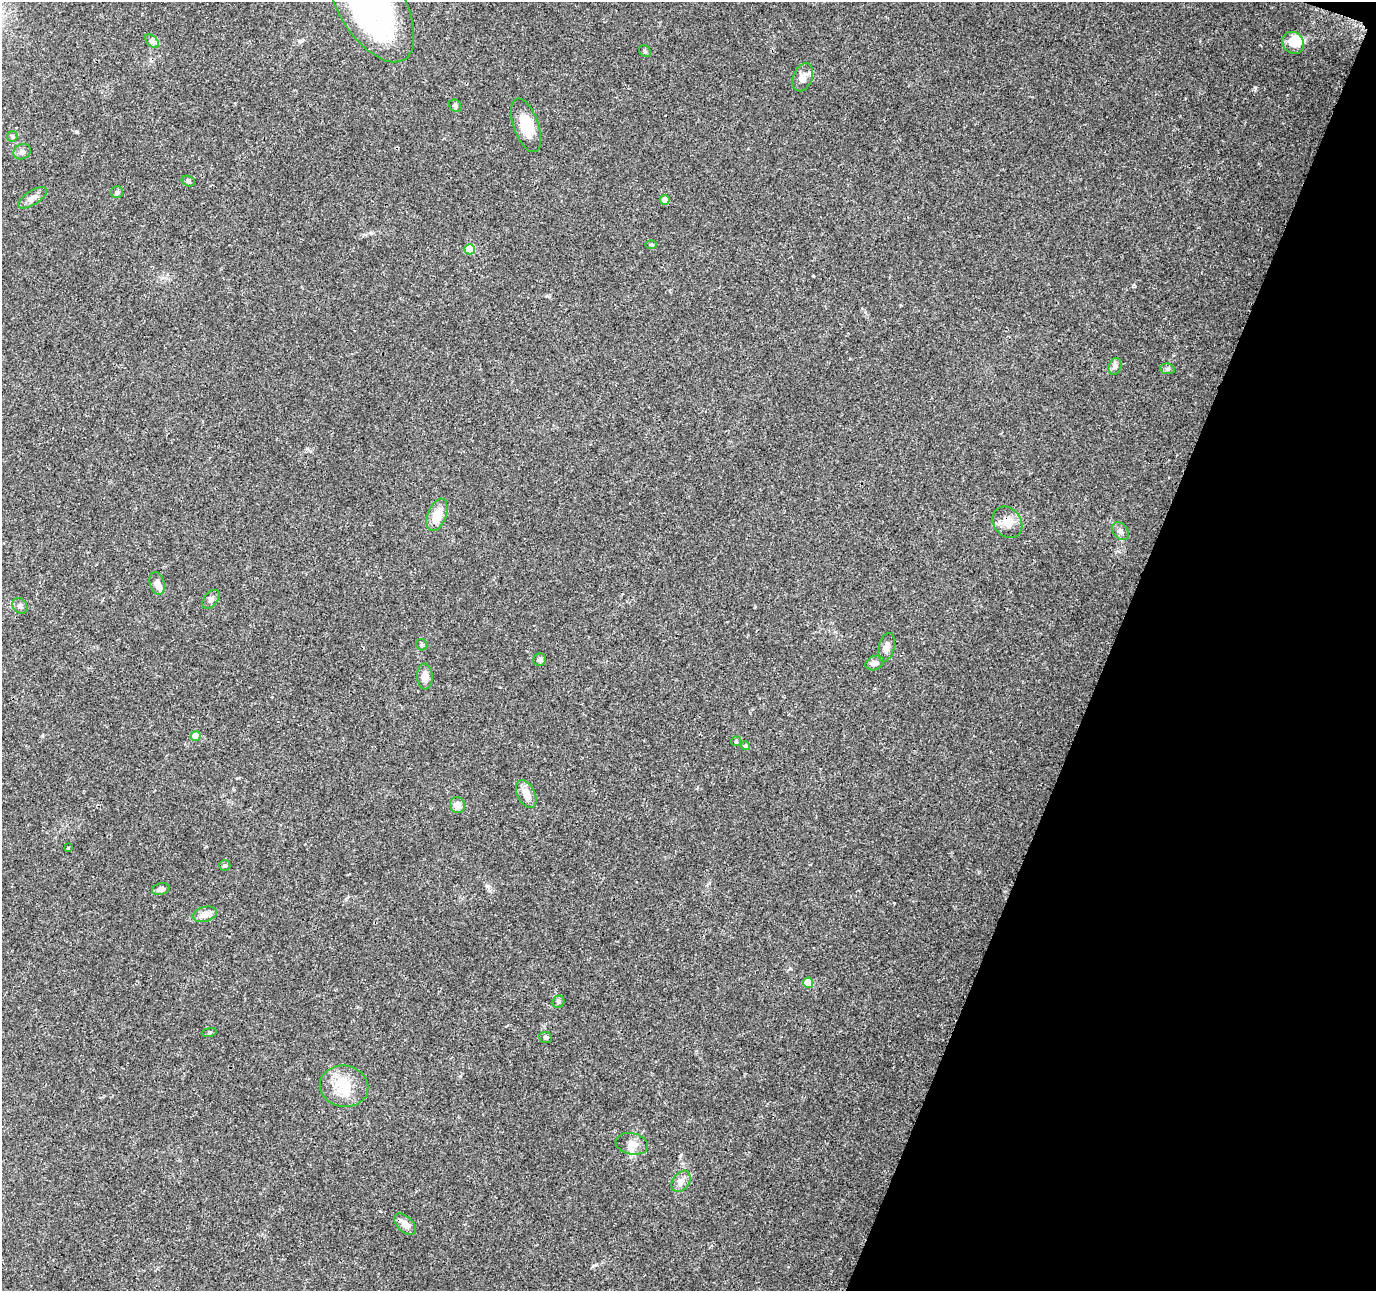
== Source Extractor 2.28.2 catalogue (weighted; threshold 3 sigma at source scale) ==
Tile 8 of 4 x 4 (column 4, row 2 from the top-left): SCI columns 4127-5500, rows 2793-4081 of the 5511 x 5649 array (HDU 1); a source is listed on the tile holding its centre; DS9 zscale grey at full resolution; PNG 1378 x 1293 px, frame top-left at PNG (2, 2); each listed source drawn as its Kron ellipse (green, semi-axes under 4 px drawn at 4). Shown black and unused: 19% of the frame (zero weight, under 3 of 4 exposures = <1% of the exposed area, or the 3 px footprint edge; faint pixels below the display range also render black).
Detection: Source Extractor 2.28.2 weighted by HDU 2 'WHT'; one run over the whole footprint, this tile lists its part. Background 0.0373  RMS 0.0036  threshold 0.0161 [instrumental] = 3 sigma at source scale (4.5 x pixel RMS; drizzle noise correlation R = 1.50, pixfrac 1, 0.0396/0.0396 arcsec/px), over >= 5 px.
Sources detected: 48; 2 inside a brighter object's white glare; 1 cosmic-ray / hot-pixel residue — neither listed nor drawn; the other 45 listed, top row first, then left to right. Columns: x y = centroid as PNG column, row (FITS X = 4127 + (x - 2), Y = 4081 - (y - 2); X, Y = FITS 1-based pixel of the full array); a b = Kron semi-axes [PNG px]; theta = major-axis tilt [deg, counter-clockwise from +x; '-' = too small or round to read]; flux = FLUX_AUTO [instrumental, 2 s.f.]
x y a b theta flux
370 4 65 32 -59 120
152 41 8 5 -46 1.1
1293 43 11 10 - 4.9
645 51 6 5 - 0.58
803 77 14 9 67 3.1
455 106 7 5 -45 0.71
526 125 28 12 -70 8.1
12 136 6 5 - 0.57
22 152 9 7 26 1.2
188 181 7 5 -16 0.62
117 192 6 6 - 0.71
32 198 16 7 33 1.9
665 200 5 5 - 2.6
651 244 5 3 - 0.41
470 249 5 5 - 11
1115 366 8 6 74 1.1
1168 369 7 5 -11 0.76
437 515 17 9 69 6.3
1007 522 17 13 -51 4.1
1120 531 10 7 -49 1.3
157 583 11 7 -72 2.6
211 599 11 7 49 1.3
20 606 8 7 - 1.2
422 645 6 5 - 0.71
886 647 15 8 75 2.3
540 660 6 6 - 0.96
875 663 9 7 21 1.6
425 677 13 8 -87 2.7
195 736 5 5 - 6.5
736 741 5 5 - 0.45
746 746 4 4 - 0.72
526 794 15 9 -64 3.3
457 805 8 7 - 2.7
68 848 3 2 - 0.31
225 865 5 5 - 0.61
161 889 9 5 12 1.5
205 914 12 7 15 3.2
808 983 5 5 - 10
558 1002 6 5 - 0.74
209 1032 7 4 9 0.47
546 1037 6 5 - 0.76
344 1086 24 20 -11 9.7
632 1144 16 10 -10 2.9
681 1181 12 8 55 2.1
405 1224 13 8 -43 2.4
Isophote crosses this tile's border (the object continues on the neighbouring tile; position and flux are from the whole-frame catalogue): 1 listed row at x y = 370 4
Unlisted compact peaks at least as high as the median listed source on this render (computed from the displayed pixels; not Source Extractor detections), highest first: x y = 1255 87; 813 276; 77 132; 894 903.